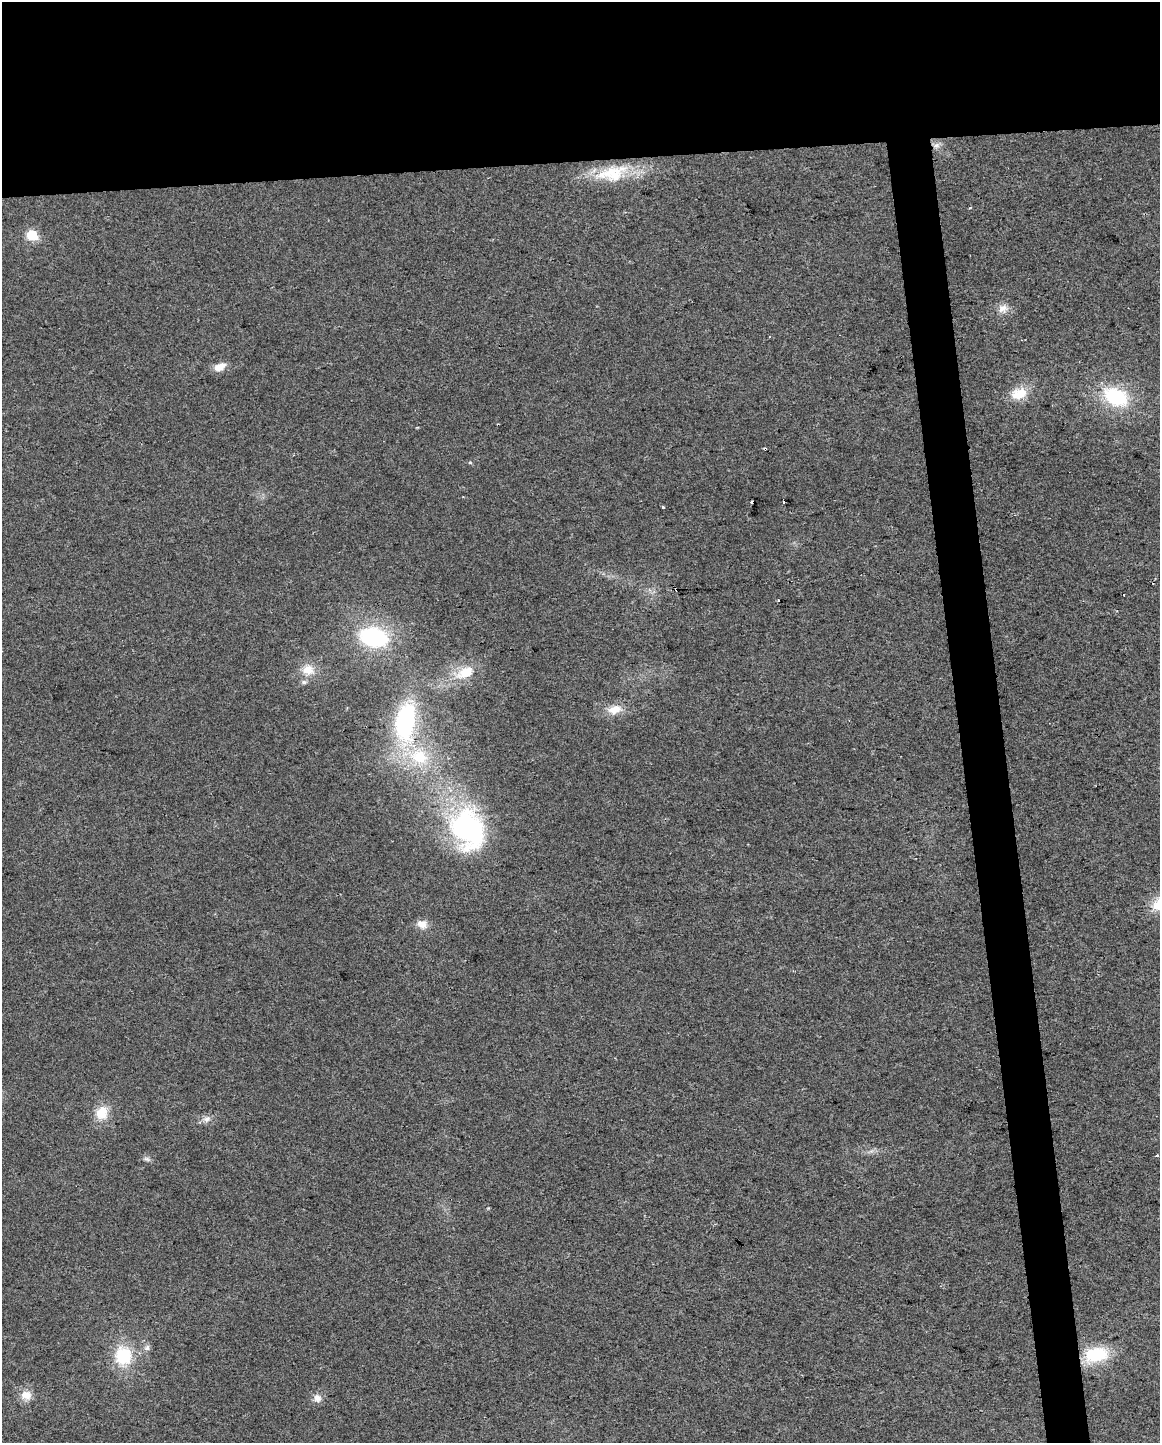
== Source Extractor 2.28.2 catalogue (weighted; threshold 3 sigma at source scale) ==
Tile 2 of 4 x 3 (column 2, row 1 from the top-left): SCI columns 1159-2316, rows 2937-4377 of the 4632 x 4387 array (HDU 1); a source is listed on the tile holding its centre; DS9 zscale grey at full resolution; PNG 1162 x 1445 px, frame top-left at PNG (2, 2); no overlay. Shown black and unused: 14% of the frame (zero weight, under 2 of 3 exposures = <1% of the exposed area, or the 3 px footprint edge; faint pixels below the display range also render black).
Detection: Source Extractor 2.28.2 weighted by HDU 2 'WHT'; one run over the whole footprint, this tile lists its part. Background 0.0281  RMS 0.0062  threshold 0.0281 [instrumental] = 3 sigma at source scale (4.5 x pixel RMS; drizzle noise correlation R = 1.50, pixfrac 1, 0.0396/0.0396 arcsec/px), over >= 5 px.
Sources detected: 32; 3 cosmic-ray / hot-pixel residue — not listed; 1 inside a brighter listed object's ellipse — not listed separately; the other 28 listed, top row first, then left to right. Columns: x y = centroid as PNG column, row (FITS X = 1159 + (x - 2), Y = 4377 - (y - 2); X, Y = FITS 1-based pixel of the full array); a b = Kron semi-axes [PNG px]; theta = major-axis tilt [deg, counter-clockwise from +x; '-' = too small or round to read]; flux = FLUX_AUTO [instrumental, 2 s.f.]
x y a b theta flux
937 145 7 5 -46 2.1
612 173 49 21 13 29
32 235 6 6 - 34
1003 308 14 11 22 5.1
219 367 14 8 25 6.8
1019 394 23 14 18 12
1115 396 27 18 -25 42
765 449 3 3 - 3.1
663 507 3 3 - 2.4
1124 595 3 2 - 1.1
778 600 3 3 - 2
373 637 27 18 -12 65
308 670 17 14 3 9.7
465 672 23 13 29 16
615 709 18 11 13 9.2
405 721 46 23 81 80
419 757 29 22 -20 35
468 829 55 41 -68 110
422 924 13 10 -19 5.7
102 1113 17 14 76 12
207 1119 11 8 25 3.4
1157 1156 4 3 - 0.75
147 1159 10 5 -22 1.7
147 1348 9 6 47 2.2
1096 1355 27 16 12 30
123 1356 20 18 -83 29
26 1395 14 12 -2 7
317 1398 11 10 - 4.1
Overlapping masked pixels (flux is a lower limit): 1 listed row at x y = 765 449